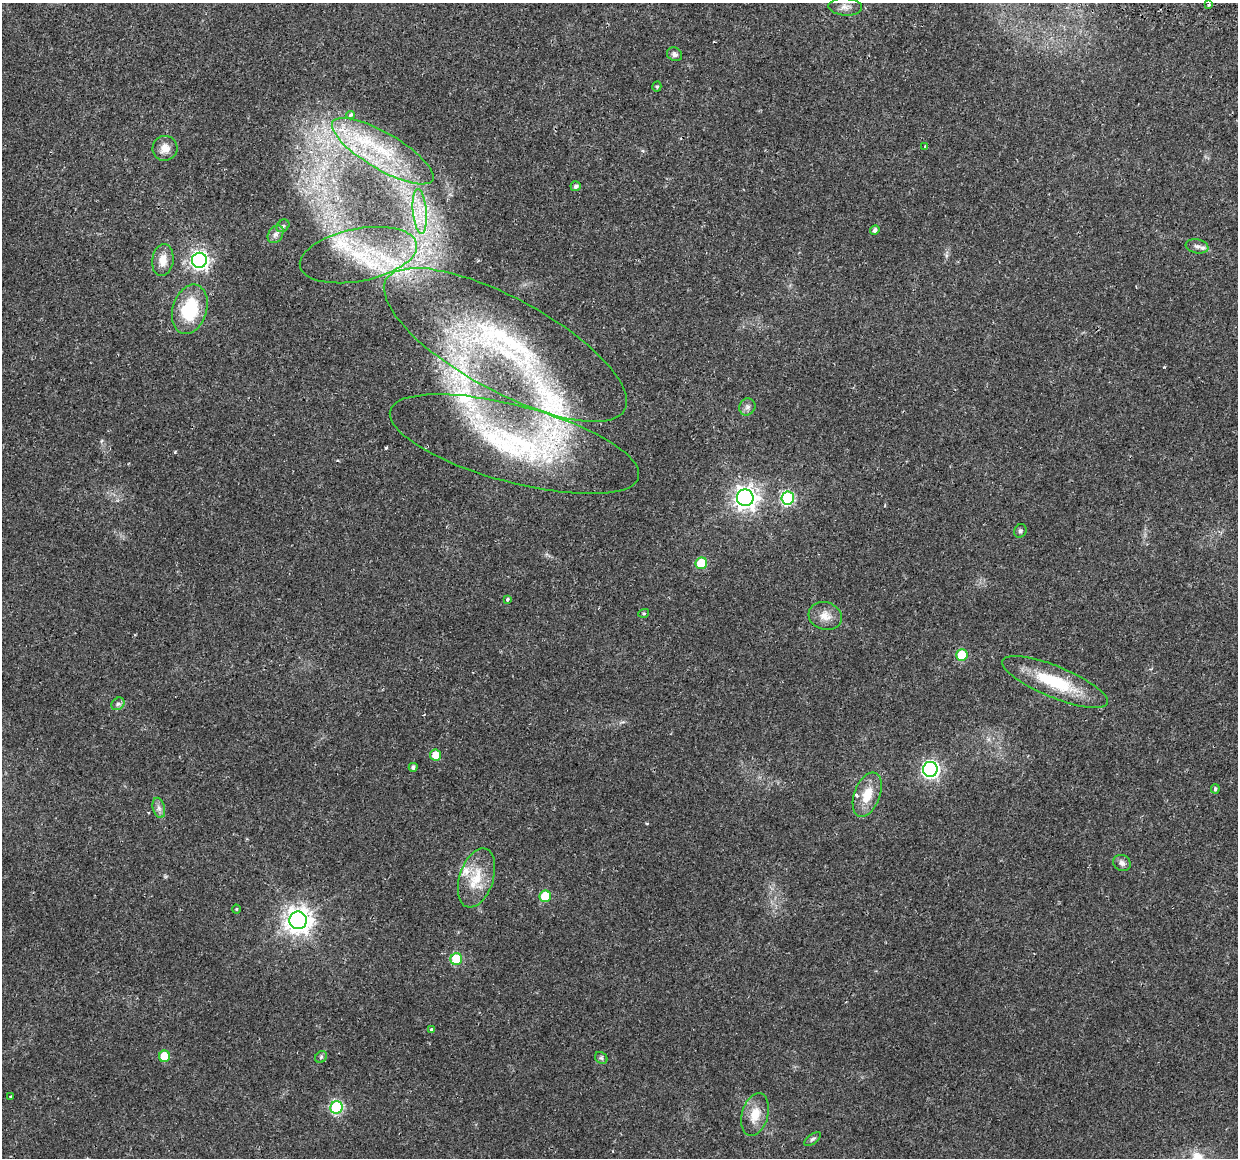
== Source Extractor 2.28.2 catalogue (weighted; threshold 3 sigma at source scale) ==
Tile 10 of 4 x 4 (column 2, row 3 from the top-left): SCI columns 1300-2535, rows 1444-2599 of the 5079 x 5259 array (HDU 1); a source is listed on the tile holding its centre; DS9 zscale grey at full resolution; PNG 1240 x 1160 px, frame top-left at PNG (2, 3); each listed source drawn as its Kron ellipse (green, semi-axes under 4 px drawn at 4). Shown black and unused: <1% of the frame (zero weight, under 2 of 3 exposures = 5% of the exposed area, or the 3 px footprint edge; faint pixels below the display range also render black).
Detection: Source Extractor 2.28.2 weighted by HDU 2 'WHT'; one run over the whole footprint, this tile lists its part. Background 0.0172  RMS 0.0026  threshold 0.0119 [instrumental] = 3 sigma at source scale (4.5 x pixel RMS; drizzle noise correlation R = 1.50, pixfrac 1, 0.0396/0.0396 arcsec/px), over >= 5 px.
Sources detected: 59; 1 cosmic-ray / hot-pixel residue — neither listed nor drawn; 7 inside a brighter listed object's ellipse — not listed separately; the other 51 listed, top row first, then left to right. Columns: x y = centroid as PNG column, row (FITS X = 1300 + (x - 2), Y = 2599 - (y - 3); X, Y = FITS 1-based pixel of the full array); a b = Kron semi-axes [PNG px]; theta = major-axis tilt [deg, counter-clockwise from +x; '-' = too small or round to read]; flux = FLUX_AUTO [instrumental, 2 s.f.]
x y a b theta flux
1209 5 3 3 - 0.41
845 7 17 8 -3 1.7
674 54 8 6 -32 0.84
657 87 5 4 - 0.39
350 115 4 3 - 1.5
925 147 4 3 - 0.31
165 148 12 12 - 2.6
383 151 58 18 -30 22
576 186 5 5 - 0.9
420 211 22 7 -85 4.4
283 226 7 5 44 0.52
875 230 5 4 - 0.94
276 234 9 7 57 1.1
1197 246 11 7 -10 1.1
358 255 59 26 11 24
163 260 16 10 82 3
199 260 7 7 - 96
190 309 25 17 73 14
505 345 136 46 -29 69
747 407 9 7 59 1.1
514 444 128 38 -15 53
745 498 8 8 - 190
788 498 6 6 - 32
1020 531 7 6 - 0.56
701 563 6 5 - 10
507 599 3 3 - 0.45
644 613 5 3 - 0.28
825 616 17 13 -17 3.1
962 655 6 5 - 11
1055 682 57 15 -22 15
118 704 7 5 42 0.66
436 755 5 5 - 4
413 767 4 4 - 0.76
930 769 7 7 - 82
1215 789 5 4 - 0.56
867 795 23 13 69 5.4
159 808 10 6 -76 1.1
1122 863 9 8 - 1.1
476 878 30 17 72 7.7
545 896 6 5 - 12
236 909 4 4 - 0.29
298 920 9 8 - 260
456 959 6 6 - 13
432 1030 3 3 - 2.2
165 1056 5 5 - 8
321 1057 6 5 - 0.43
601 1058 7 5 -43 0.48
11 1097 3 2 - 0.28
336 1107 6 6 - 28
755 1114 22 13 75 4.7
813 1139 10 4 37 0.6